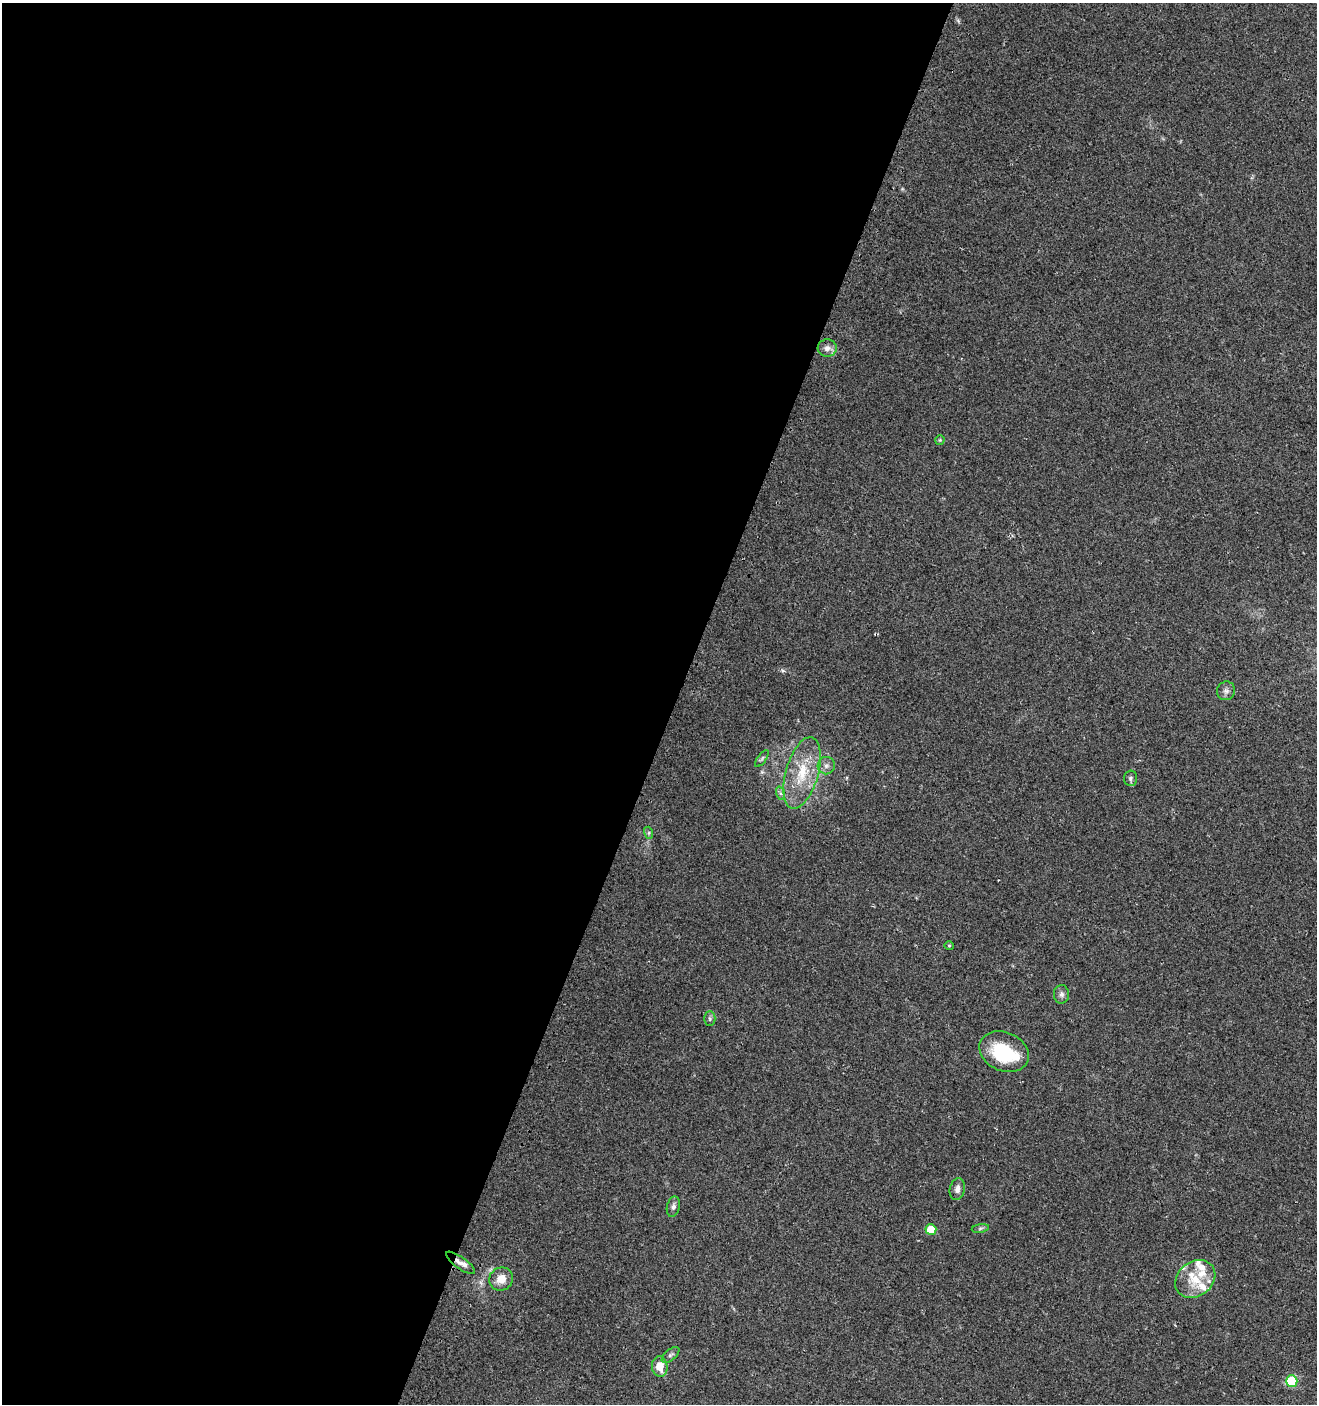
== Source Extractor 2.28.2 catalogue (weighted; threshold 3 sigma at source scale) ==
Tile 5 of 4 x 4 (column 1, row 2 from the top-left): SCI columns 303-1617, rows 2820-4221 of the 5798 x 5644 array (HDU 1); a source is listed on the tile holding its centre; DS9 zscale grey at full resolution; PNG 1319 x 1406 px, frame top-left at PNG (2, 3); each listed source drawn as its Kron ellipse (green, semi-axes under 4 px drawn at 4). Shown black and unused: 51% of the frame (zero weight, under 2 of 3 exposures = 2% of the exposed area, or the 3 px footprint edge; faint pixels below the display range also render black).
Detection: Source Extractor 2.28.2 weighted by HDU 2 'WHT'; one run over the whole footprint, this tile lists its part. Background 0.0612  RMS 0.0087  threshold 0.0392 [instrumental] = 3 sigma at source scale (4.5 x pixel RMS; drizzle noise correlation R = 1.50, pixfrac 1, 0.0396/0.0396 arcsec/px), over >= 5 px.
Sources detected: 30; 1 inside a brighter object's white glare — neither listed nor drawn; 6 inside a brighter listed object's ellipse — not listed separately; the other 23 listed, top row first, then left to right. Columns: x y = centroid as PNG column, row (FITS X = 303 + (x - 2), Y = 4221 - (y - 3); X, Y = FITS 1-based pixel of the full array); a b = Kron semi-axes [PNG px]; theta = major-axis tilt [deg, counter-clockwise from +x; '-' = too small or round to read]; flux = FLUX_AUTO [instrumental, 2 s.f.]
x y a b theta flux
827 348 9 8 - 4.7
940 440 5 5 - 0.97
1226 691 9 9 - 3.3
762 759 10 4 54 1.5
826 766 9 8 - 3.8
802 773 37 16 74 33
1130 778 7 6 - 2
780 793 7 4 -70 1.7
649 833 6 4 -72 1.5
949 946 5 4 - 0.89
1061 994 9 7 89 3
710 1019 7 5 90 1.7
1004 1052 25 19 -23 44
957 1189 11 7 77 4.4
673 1207 10 6 76 2.8
980 1228 8 4 9 1.6
931 1229 5 5 - 21
460 1263 17 6 -35 5.5
501 1279 12 11 - 10
1195 1279 22 17 39 22
671 1355 10 5 41 2.4
660 1367 10 8 -84 12
1292 1381 6 5 - 57
Overlapping masked pixels (flux is a lower limit): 1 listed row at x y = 460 1263